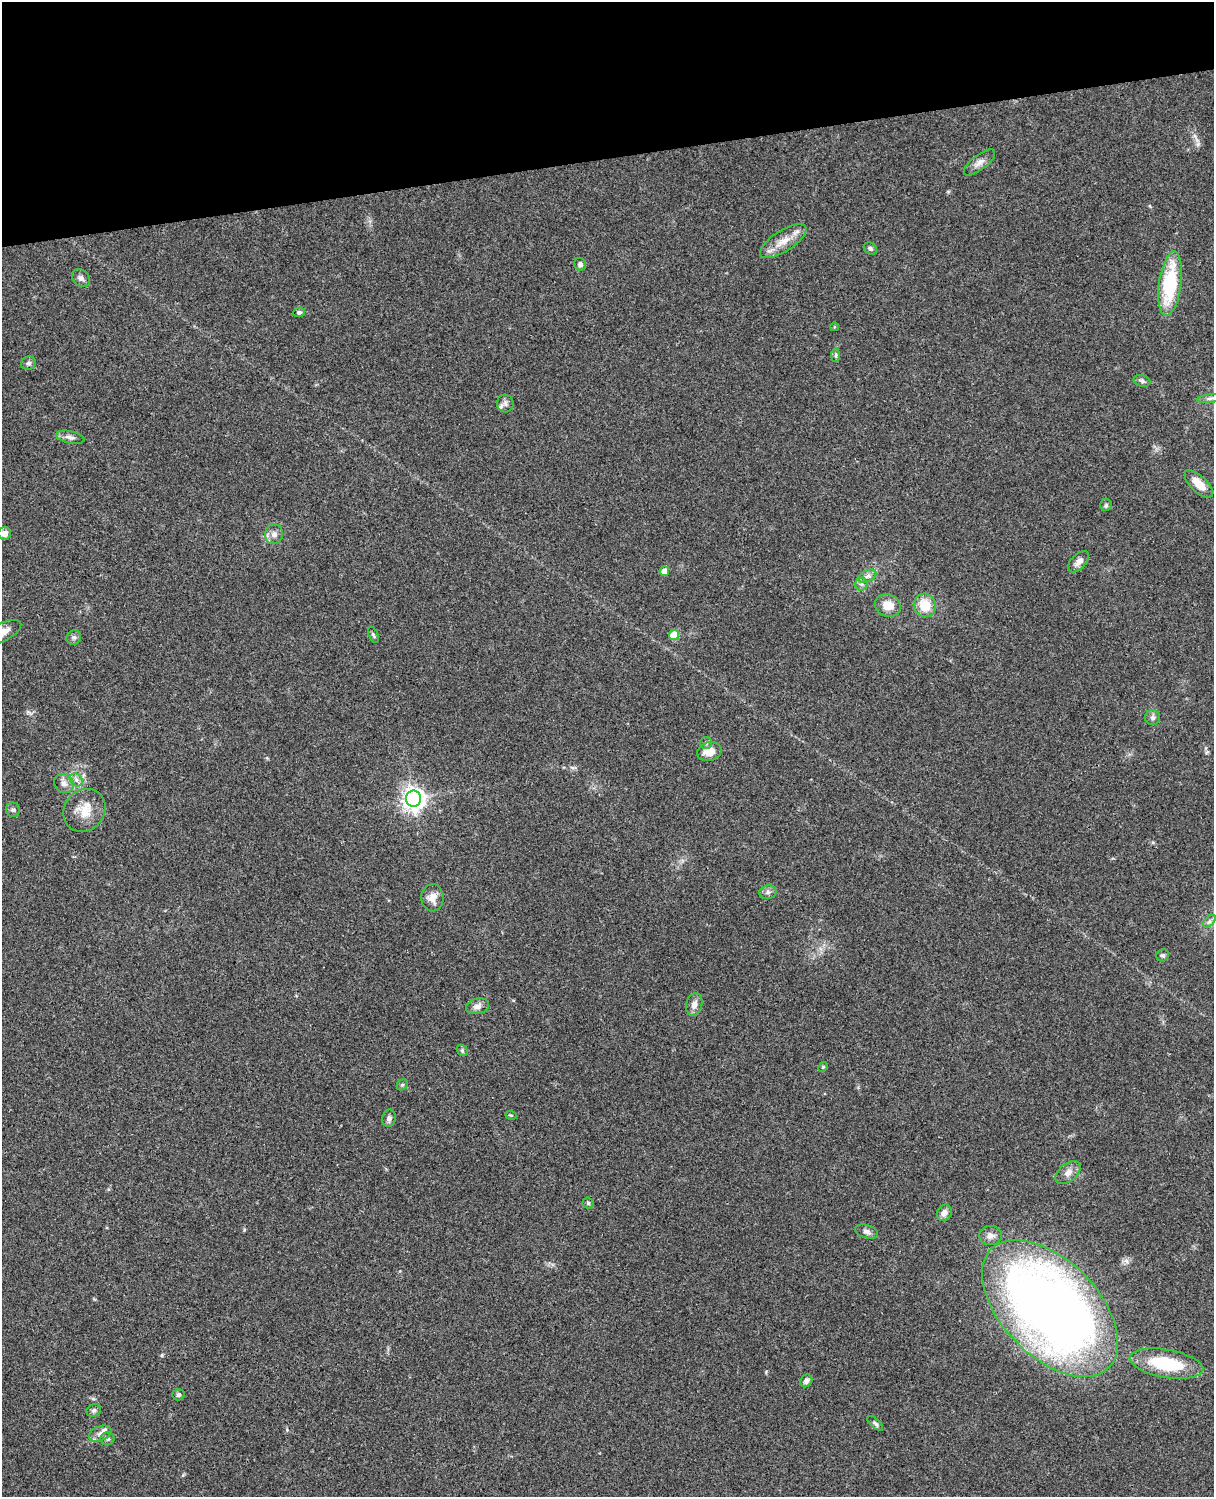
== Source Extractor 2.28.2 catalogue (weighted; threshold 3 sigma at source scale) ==
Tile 3 of 4 x 3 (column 3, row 1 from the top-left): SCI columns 2546-3757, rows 3269-4763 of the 5088 x 4927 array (HDU 1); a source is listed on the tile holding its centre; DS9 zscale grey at full resolution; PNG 1216 x 1499 px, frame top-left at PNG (2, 2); each listed source drawn as its Kron ellipse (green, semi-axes under 4 px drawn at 4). Shown black and unused: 10% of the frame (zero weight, under 3 of 4 exposures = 6% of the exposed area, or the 3 px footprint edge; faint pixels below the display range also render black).
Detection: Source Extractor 2.28.2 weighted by HDU 2 'WHT'; one run over the whole footprint, this tile lists its part. Background 0.0838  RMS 0.006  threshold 0.0269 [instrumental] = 3 sigma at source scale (4.5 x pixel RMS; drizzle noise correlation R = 1.50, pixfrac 1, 0.05/0.05 arcsec/px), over >= 5 px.
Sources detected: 62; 2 inside a brighter listed object's ellipse — not listed separately; the other 60 listed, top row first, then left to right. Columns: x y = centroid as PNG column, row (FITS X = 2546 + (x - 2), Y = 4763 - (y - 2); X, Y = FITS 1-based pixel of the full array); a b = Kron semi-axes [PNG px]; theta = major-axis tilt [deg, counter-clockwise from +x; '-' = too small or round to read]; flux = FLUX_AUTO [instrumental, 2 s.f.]
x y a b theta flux
979 162 19 7 38 3.9
783 241 27 10 33 9
870 248 7 5 -34 1.4
580 264 6 6 - 2
81 278 10 8 -46 2.4
1170 284 32 11 82 41
299 312 6 5 - 1.2
834 327 4 3 - 0.5
836 355 7 4 89 1.1
28 363 7 6 - 1.4
1142 381 8 6 -17 1.5
1210 398 13 4 7 2
505 403 9 8 - 2.4
70 437 14 6 -12 2.6
1199 484 18 8 -44 7.8
1106 505 6 5 - 1
5 533 6 6 - 4.1
274 534 10 9 - 3.4
1079 562 13 7 46 3.3
664 571 5 5 - 5.2
867 576 9 5 27 2.1
861 584 6 6 - 1.8
888 605 13 11 -20 7.9
925 605 12 11 - 13
2 632 21 9 26 7.6
373 635 8 4 -68 0.96
674 635 5 5 - 10
74 637 8 7 - 1.5
1153 717 7 7 - 1.8
706 743 6 6 - 1.3
709 751 12 9 15 7.3
76 780 7 6 - 2
64 783 10 9 - 3.3
414 799 8 7 - 440
13 810 7 7 - 1.5
85 810 22 20 47 11
768 892 8 7 - 2.1
432 898 13 11 -88 4.9
1209 921 7 4 45 1.5
1163 955 6 6 - 1.3
694 1004 11 8 75 3.8
477 1006 12 7 15 3.4
462 1050 6 4 -47 1
823 1067 5 4 - 0.67
402 1085 6 4 42 1
511 1115 6 3 -17 0.66
389 1118 8 6 78 2
1068 1172 14 9 39 4
588 1203 5 5 - 0.87
944 1213 8 7 - 3.6
867 1231 12 6 -18 2.2
990 1236 11 9 4 3.7
1050 1308 83 48 -45 560
1166 1364 37 14 -10 33
806 1381 7 5 48 2
178 1395 6 5 - 1.1
94 1410 7 6 - 1.5
875 1423 10 4 -42 1.3
100 1433 12 7 22 3.1
108 1439 7 6 - 1.4
Isophote crosses this tile's border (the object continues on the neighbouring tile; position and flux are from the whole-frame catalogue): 1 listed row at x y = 2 632